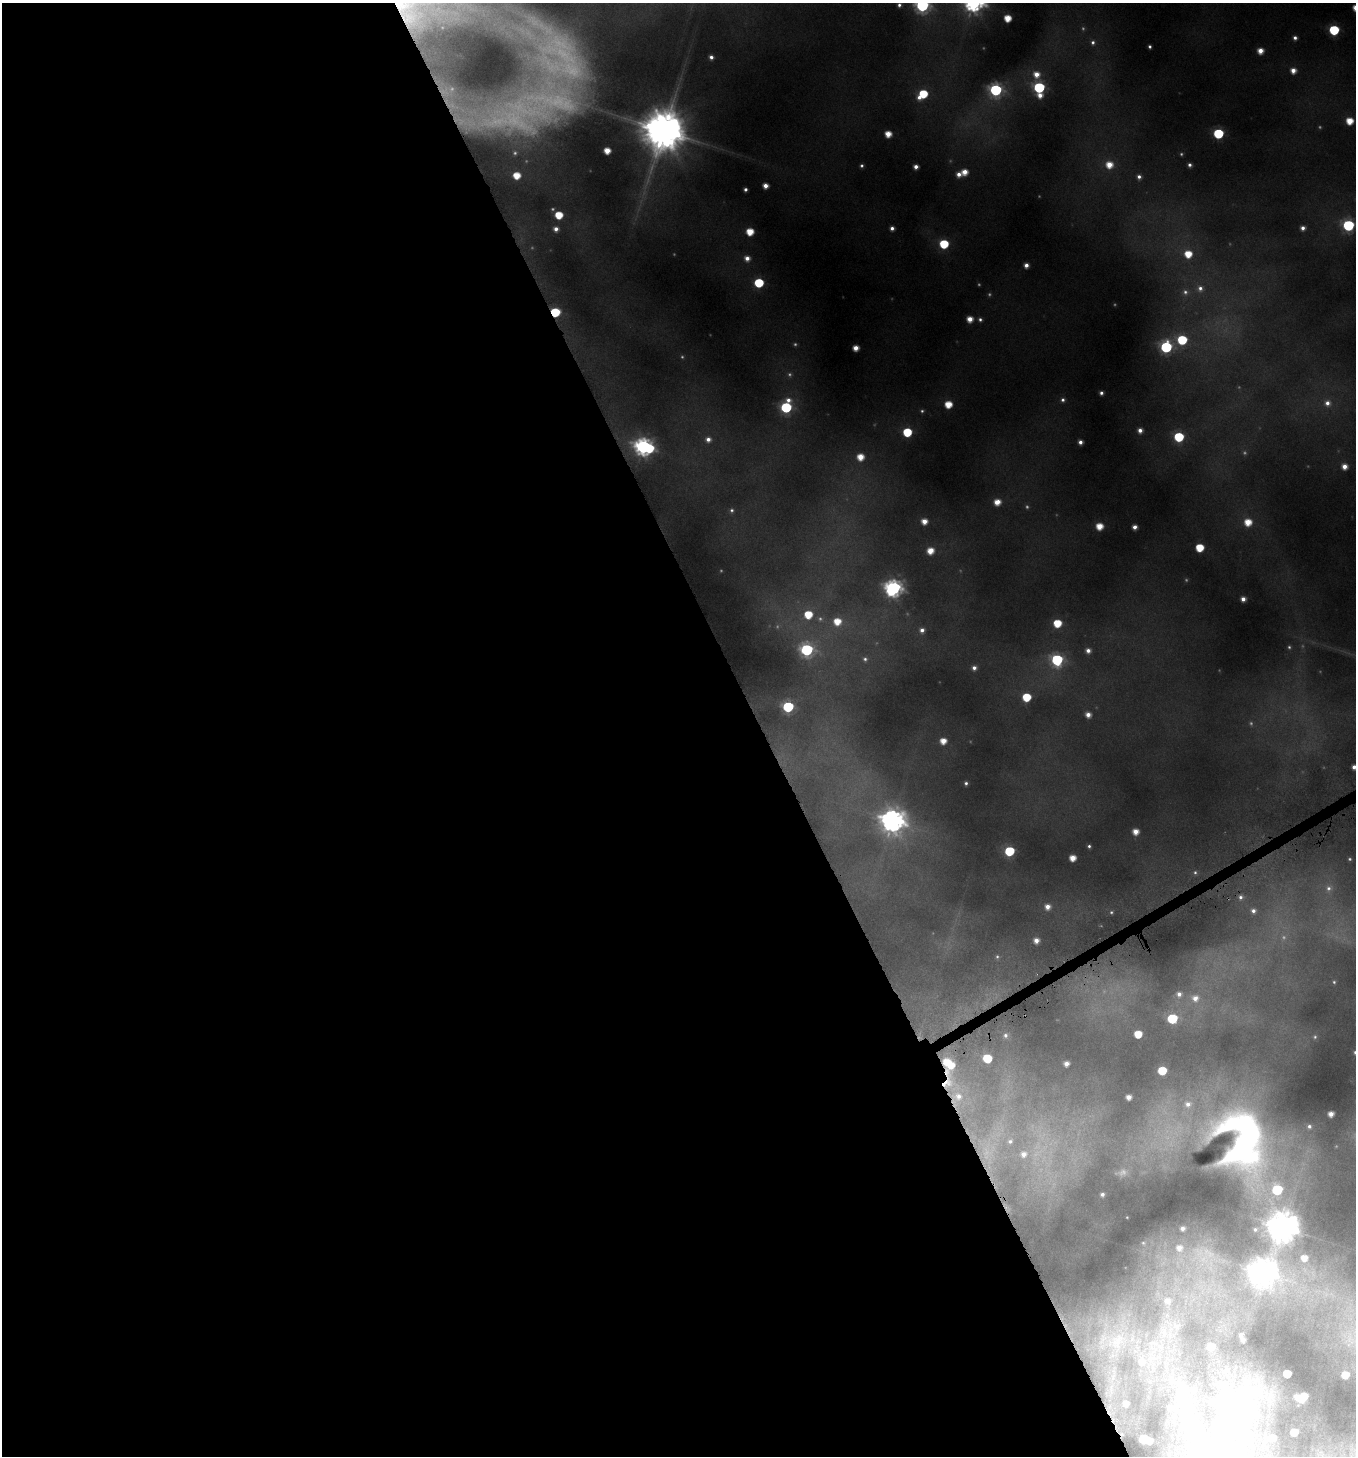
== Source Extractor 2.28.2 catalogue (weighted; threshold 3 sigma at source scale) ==
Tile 9 of 4 x 4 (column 1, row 3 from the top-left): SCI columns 191-1544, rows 1458-2911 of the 5721 x 5858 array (HDU 1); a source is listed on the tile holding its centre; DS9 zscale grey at full resolution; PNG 1358 x 1458 px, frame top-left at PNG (2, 3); no overlay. Shown black and unused: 56% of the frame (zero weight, under 4 of 8 exposures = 2% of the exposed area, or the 3 px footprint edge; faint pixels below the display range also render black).
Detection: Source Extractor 2.28.2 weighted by HDU 2 'WHT'; one run over the whole footprint, this tile lists its part. Background 0.0959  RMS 0.01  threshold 0.0408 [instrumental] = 3 sigma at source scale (4.09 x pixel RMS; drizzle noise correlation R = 1.36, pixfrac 0.8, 0.0396/0.0396 arcsec/px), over >= 5 px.
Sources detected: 209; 49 too faint to see at this stretch — not listed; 14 inside a brighter listed object's ellipse — not listed separately; the other 146 listed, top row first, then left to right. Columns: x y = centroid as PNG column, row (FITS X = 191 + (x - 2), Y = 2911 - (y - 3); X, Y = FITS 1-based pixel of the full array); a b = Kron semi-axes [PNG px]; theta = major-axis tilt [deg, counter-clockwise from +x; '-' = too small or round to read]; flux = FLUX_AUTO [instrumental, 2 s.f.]
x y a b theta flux
899 5 6 6 - 5
922 5 9 8 - 300
1007 18 6 5 - 27
1334 30 6 6 - 100
1295 38 5 5 - 5.5
1093 42 8 8 - 6.2
1150 47 4 4 - 3
1260 51 5 5 - 16
561 55 80 40 -49 230
711 57 5 4 - 6
1293 70 6 6 - 13
1036 74 11 9 -87 20
1039 87 7 6 - 170
996 90 8 7 - 230
923 94 9 6 39 59
1040 95 7 6 - 12
1349 121 6 6 - 27
664 130 15 14 - 6000
888 134 5 5 - 21
1218 134 6 6 - 110
607 151 5 5 - 21
1109 165 8 8 - 25
1189 165 4 4 - 4.5
862 166 4 4 - 3.1
916 167 5 5 - 8.2
964 172 6 6 - 18
959 174 7 6 - 9.7
517 175 5 5 - 27
1139 177 7 7 - 6.6
765 186 5 5 - 11
745 189 4 4 - 4.3
553 209 8 7 - 3.4
559 215 6 6 - 39
1348 225 8 7 - 170
892 228 5 4 - 6.1
1303 228 6 6 - 7.4
556 229 7 7 - 9.3
750 232 6 6 - 31
944 244 6 6 - 65
1188 254 8 7 - 33
747 258 7 6 - 11
1026 265 5 5 - 8.4
759 283 6 6 - 83
1200 288 11 10 - 11
1185 292 11 10 - 9
555 312 6 6 - 75
970 319 5 5 - 16
980 319 6 5 - 3.8
1182 340 7 7 - 83
1166 347 8 7 - 180
856 348 5 5 - 14
1101 393 4 4 - 4.8
788 400 8 6 -3 8.9
1063 400 7 6 - 4.7
1327 403 10 10 - 13
948 404 6 6 - 30
786 407 7 7 - 150
922 411 6 5 - 2.7
1140 430 5 5 - 8.6
907 432 6 6 - 61
1179 437 6 6 - 95
708 439 6 6 - 8.8
1080 442 5 5 - 7.3
644 447 10 8 -14 610
860 457 6 6 - 24
1344 466 6 6 - 13
997 502 6 5 - 18
732 510 7 6 - 3.8
924 521 5 5 - 16
1248 522 7 7 - 28
1099 526 6 5 - 25
1135 527 5 5 - 8.4
1199 548 6 6 - 42
930 551 7 6 - 22
893 588 8 8 - 530
1243 599 5 5 - 9
808 615 8 7 - 41
837 621 8 8 - 30
1057 623 6 6 - 42
922 630 7 6 - 7.4
807 650 8 8 - 250
1088 651 5 5 - 8.1
865 659 8 7 - 4.6
1057 660 8 7 - 190
974 668 5 5 - 6.8
1026 697 6 6 - 51
788 707 6 6 - 160
1088 715 6 6 - 12
943 741 5 5 - 19
1354 767 4 4 - 8
966 783 4 4 - 3.3
893 821 10 10 - 1300
1135 832 5 5 - 16
1089 846 4 4 - 2.8
1009 851 6 6 - 90
1072 858 5 5 - 20
1195 872 7 6 - 3.4
1329 888 13 11 63 11
1241 897 5 5 - 4
1047 907 6 6 - 11
1253 911 5 5 - 5.6
1111 912 4 4 - 1.9
1036 940 5 5 - 11
997 957 6 5 - 2.5
1334 982 3 3 - 1.7
1179 994 7 6 - 7
1195 998 10 9 - 14
1172 1019 6 6 - 88
1138 1034 6 5 - 34
1005 1035 7 7 - 4.9
1315 1037 6 5 - 2.5
1355 1052 4 4 - 3.2
987 1058 6 6 - 56
1066 1064 5 5 - 9.6
1162 1071 6 6 - 50
957 1097 46 38 -89 120
1129 1097 5 5 - 11
1331 1114 5 5 - 11
1309 1126 4 4 - 3.3
1168 1135 43 35 71 140
1243 1138 81 43 -68 880
1039 1150 108 45 -67 190
988 1151 56 30 -83 95
1102 1194 4 4 - 4.3
1127 1217 3 2 - 0.7
1283 1227 11 10 - 3200
1182 1228 4 4 - 5.3
1143 1243 3 3 - 1.3
1179 1248 5 5 - 9
1304 1258 6 6 - 15
1263 1272 11 10 - 2100
1167 1301 8 7 - 7
1177 1326 14 10 -48 8.7
1241 1335 4 4 - 5
1243 1340 5 4 - 6.1
1117 1341 33 24 34 34
1211 1347 9 8 - 27
1151 1357 47 35 -81 63
1287 1374 5 5 - 39
1345 1375 5 5 - 23
1296 1396 4 4 - 6.3
1302 1397 9 6 44 40
1126 1404 5 5 - 8.5
1221 1425 24 15 32 150
1272 1438 30 19 5 35
1144 1439 8 5 -16 110
Overlapping masked pixels (flux is a lower limit): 6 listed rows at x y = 561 55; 555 312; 957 1097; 1243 1138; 1039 1150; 988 1151
Isophote crosses this tile's border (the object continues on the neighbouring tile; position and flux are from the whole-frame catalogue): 6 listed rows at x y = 899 5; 922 5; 561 55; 1348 225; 1354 767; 1355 1052